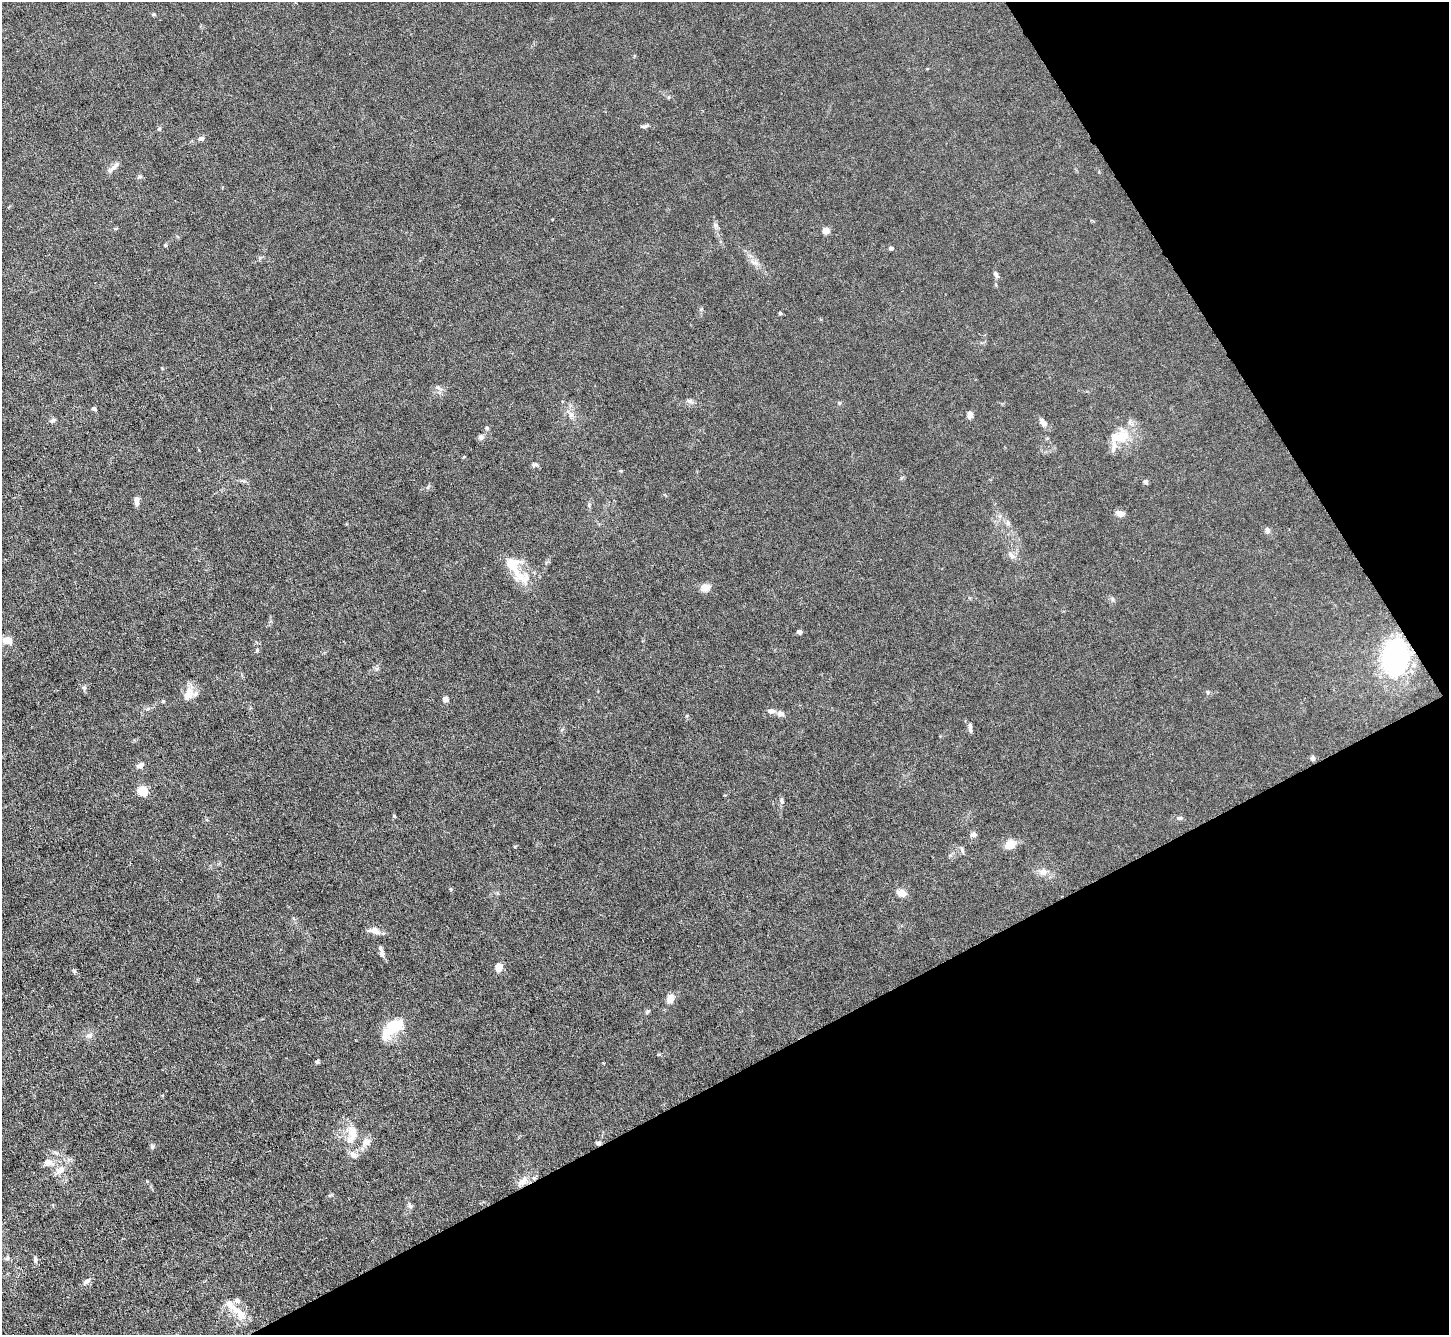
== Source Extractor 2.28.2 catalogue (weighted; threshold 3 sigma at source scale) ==
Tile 12 of 4 x 4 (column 4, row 3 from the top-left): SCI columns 4341-5787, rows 1486-2818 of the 5787 x 5775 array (HDU 1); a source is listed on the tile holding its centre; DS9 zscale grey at full resolution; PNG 1451 x 1337 px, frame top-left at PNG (2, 2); no overlay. Shown black and unused: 28% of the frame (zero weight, under 3 of 6 exposures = <1% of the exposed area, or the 3 px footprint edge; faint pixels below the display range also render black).
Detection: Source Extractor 2.28.2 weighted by HDU 2 'WHT'; one run over the whole footprint, this tile lists its part. Background 0.0245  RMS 0.0028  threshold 0.0115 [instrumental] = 3 sigma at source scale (4.09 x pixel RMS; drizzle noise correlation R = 1.36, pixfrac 0.8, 0.05/0.05 arcsec/px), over >= 5 px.
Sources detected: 85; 4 inside a brighter listed object's ellipse — not listed separately; the other 81 listed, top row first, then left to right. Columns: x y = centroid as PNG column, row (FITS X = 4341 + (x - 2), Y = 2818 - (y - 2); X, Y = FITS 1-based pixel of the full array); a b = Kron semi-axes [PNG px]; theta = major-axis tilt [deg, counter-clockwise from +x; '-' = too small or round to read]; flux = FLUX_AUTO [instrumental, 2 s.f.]
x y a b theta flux
645 126 11 5 14 0.58
159 129 6 3 19 0.27
201 138 7 6 - 0.75
113 168 18 5 40 1.3
140 177 8 4 8 0.4
552 219 3 2 - 0.17
715 225 8 7 - 0.74
116 228 6 3 18 0.26
826 230 4 4 - 4.9
165 245 5 4 - 0.3
891 248 6 4 -3 0.51
754 263 12 5 -14 1.1
996 274 8 5 -61 0.83
780 313 5 4 - 0.31
438 388 14 6 -35 0.96
690 401 9 4 -9 0.68
94 409 6 5 - 0.47
571 414 9 7 62 1.1
970 415 6 5 - 2.2
53 420 8 5 15 0.61
1043 422 12 6 -51 1.3
487 428 6 5 - 0.4
481 437 7 6 - 0.71
1119 437 30 18 31 6.8
535 465 9 4 12 0.57
621 471 4 4 - 0.27
1146 482 6 5 - 0.52
136 501 10 5 -88 1.6
589 505 6 4 73 0.37
1120 513 9 6 -8 1.7
1008 523 7 4 -72 0.54
1267 530 8 6 -59 0.82
1011 555 13 5 -59 0.99
515 568 46 15 -52 7.9
705 588 11 9 9 1.8
1112 599 7 4 -71 0.41
799 632 5 4 - 0.81
7 640 14 10 -14 2.4
257 650 5 5 - 0.36
1395 658 30 21 83 43
84 688 7 5 -77 0.53
1208 692 5 4 - 0.38
188 695 15 10 20 2.4
446 699 7 7 - 0.75
771 711 10 7 9 1.2
781 714 8 7 - 1
970 728 12 4 -86 0.88
1313 758 6 5 - 0.7
140 765 10 6 27 1.2
143 791 5 5 - 16
781 801 9 5 -80 0.72
394 816 5 4 - 0.28
1180 818 8 5 -9 0.54
973 834 8 6 -6 0.71
1010 845 14 11 31 2.7
962 850 10 4 -71 0.48
1043 872 11 9 18 1.6
451 889 5 3 - 0.28
901 893 10 7 -19 2.2
374 931 18 7 -14 1.6
382 954 9 6 -81 0.87
499 967 7 5 86 4
670 998 11 9 70 1.9
647 1012 6 4 46 0.37
392 1029 31 13 41 8.2
89 1036 9 7 8 1
317 1062 5 4 - 0.5
603 1063 3 3 - 0.21
353 1133 20 12 -87 4.4
367 1142 11 10 - 1.8
598 1143 7 4 2 0.55
152 1146 7 5 -63 0.51
353 1155 13 8 -44 1.4
48 1162 11 9 -16 2.1
60 1170 13 9 47 2.2
522 1181 15 8 34 2.3
410 1206 8 5 -60 0.62
7 1258 7 5 46 0.51
36 1259 7 5 90 0.58
87 1281 11 6 38 1.1
238 1311 33 10 -41 4.9
Overlapping masked pixels (flux is a lower limit): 2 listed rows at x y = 1395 658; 598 1143
Isophote crosses this tile's border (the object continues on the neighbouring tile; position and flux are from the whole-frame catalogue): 1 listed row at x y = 7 640
Unlisted compact peaks at least as high as the median listed source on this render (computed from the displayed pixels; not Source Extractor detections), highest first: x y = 163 701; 839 403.